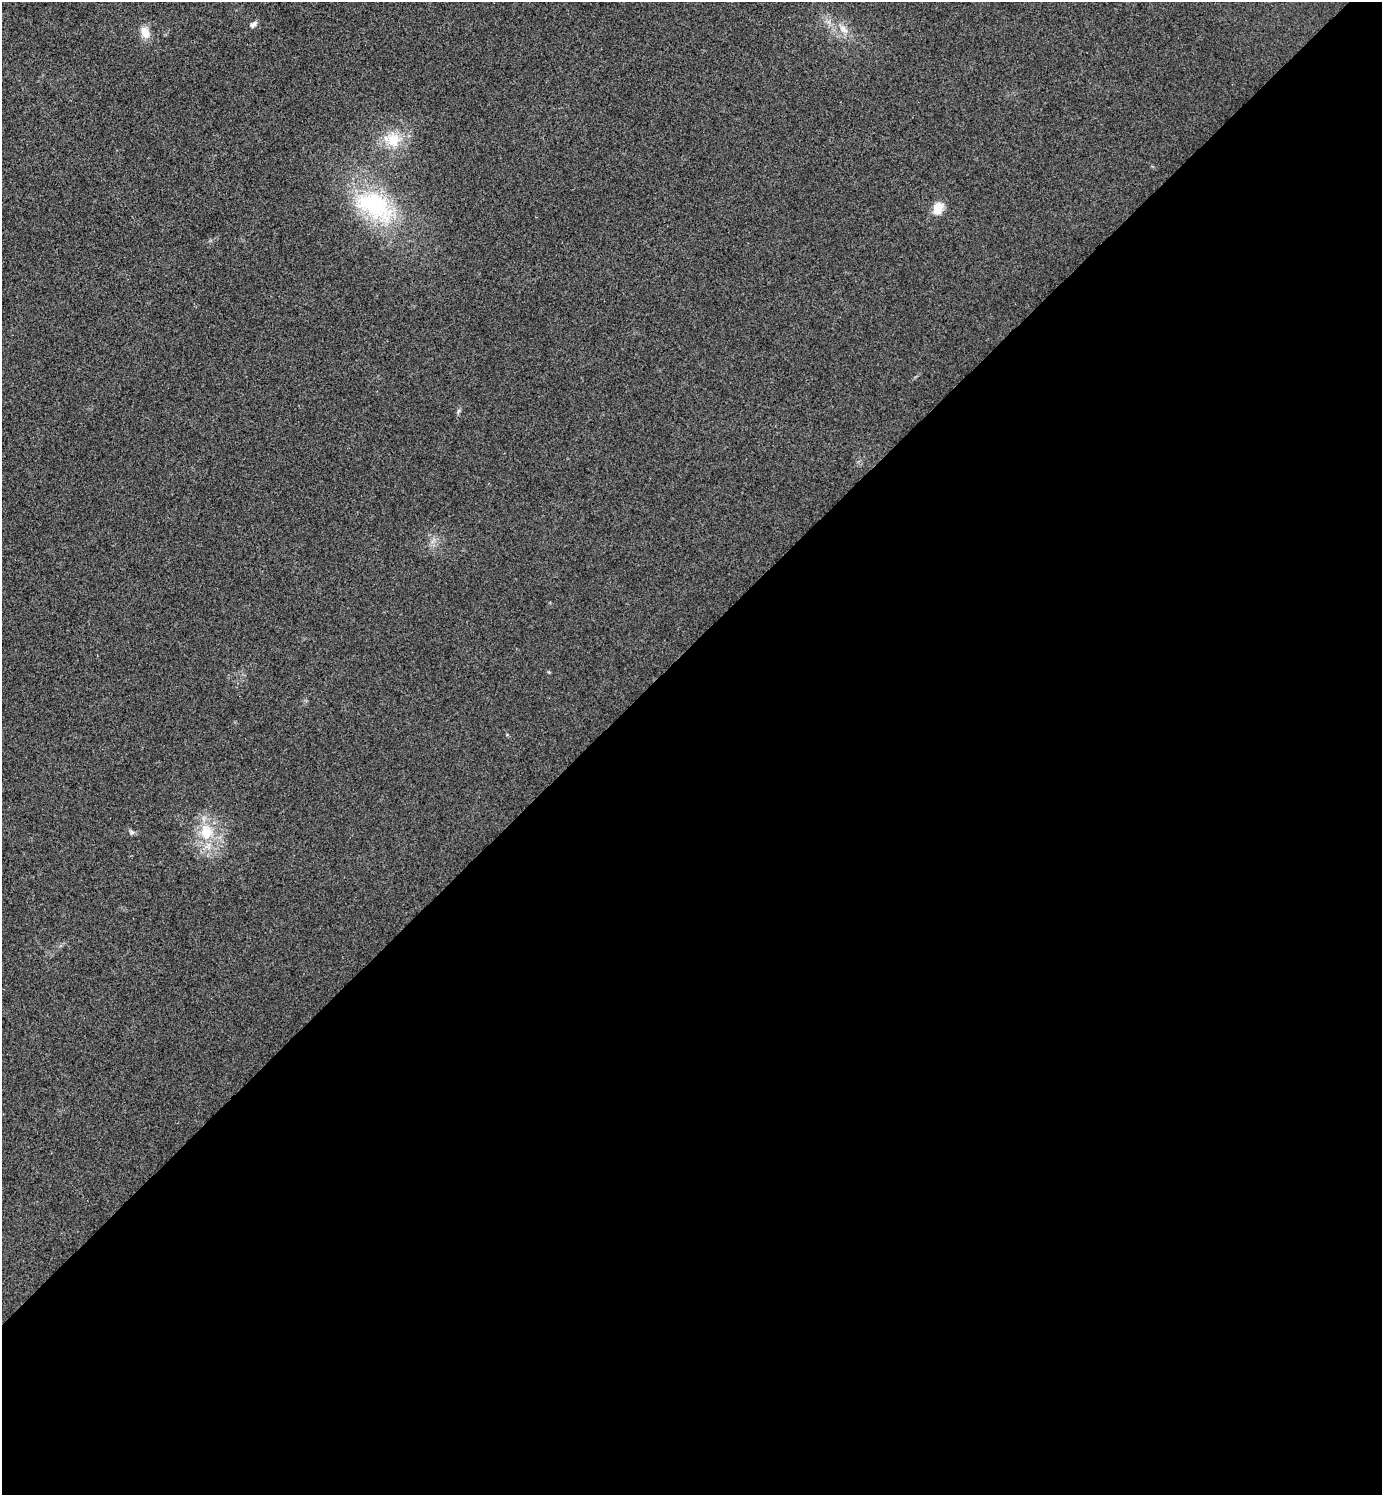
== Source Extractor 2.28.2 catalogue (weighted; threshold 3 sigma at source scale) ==
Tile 15 of 4 x 4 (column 3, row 4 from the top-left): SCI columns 3061-4440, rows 4-1496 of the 5980 x 5981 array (HDU 1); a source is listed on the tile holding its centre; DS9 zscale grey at full resolution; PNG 1384 x 1497 px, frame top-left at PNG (2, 2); no overlay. Shown black and unused: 57% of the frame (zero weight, under 3 of 4 exposures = <1% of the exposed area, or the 3 px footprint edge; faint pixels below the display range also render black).
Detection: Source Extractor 2.28.2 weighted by HDU 2 'WHT'; one run over the whole footprint, this tile lists its part. Background 0.0285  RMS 0.0054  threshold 0.0241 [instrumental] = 3 sigma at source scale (4.5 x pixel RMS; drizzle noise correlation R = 1.50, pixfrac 1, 0.05/0.05 arcsec/px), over >= 5 px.
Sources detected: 9; all 9 listed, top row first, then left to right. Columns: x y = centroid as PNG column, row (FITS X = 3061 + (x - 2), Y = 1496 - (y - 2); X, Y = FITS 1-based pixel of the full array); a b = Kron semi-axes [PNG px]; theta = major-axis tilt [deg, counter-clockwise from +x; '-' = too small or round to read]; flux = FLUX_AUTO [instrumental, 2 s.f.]
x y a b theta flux
253 24 10 6 34 1.9
843 29 15 8 -41 4.9
145 33 16 11 -71 5.9
392 139 25 20 -11 16
375 206 63 35 -32 64
938 208 15 11 64 7.4
458 411 8 4 43 0.96
132 832 9 5 -27 1.3
206 832 26 20 -82 20